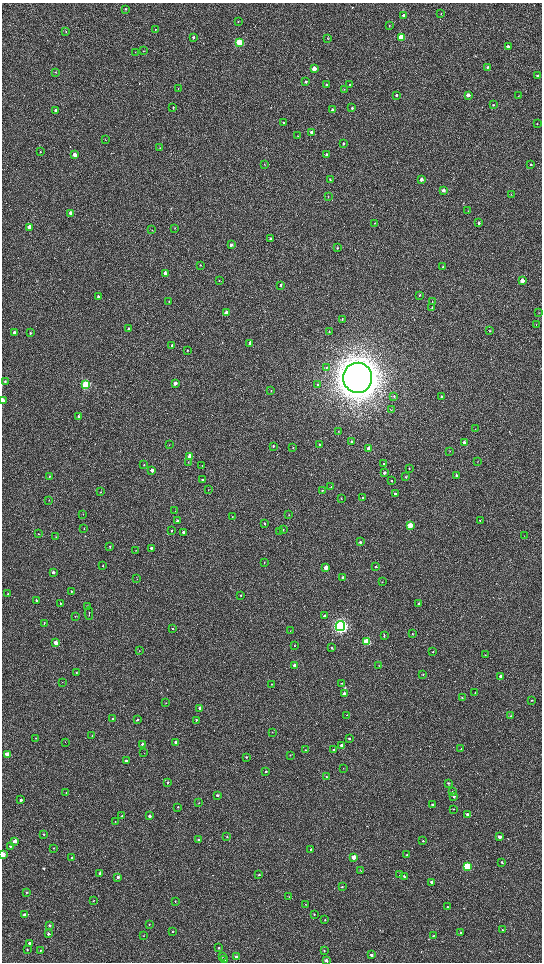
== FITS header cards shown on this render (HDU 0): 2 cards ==
NAXIS1  =                 1080 / length of data axis 1
NAXIS2  =                 1920 / length of data axis 2

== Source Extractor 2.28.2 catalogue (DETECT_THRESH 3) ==
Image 1080 x 1920 px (HDU 0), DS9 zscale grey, zoomed out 1/2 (1 PNG px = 2 x 2 image px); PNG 544 x 964 px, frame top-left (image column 1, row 1919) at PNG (2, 3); each listed source drawn as its Kron ellipse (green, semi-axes under 4 px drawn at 4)
Background 508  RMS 32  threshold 95.4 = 3 sigma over >= 5 px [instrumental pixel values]
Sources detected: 280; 1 cannot appear on this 1/2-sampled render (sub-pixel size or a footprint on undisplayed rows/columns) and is neither listed nor drawn; the other 279 listed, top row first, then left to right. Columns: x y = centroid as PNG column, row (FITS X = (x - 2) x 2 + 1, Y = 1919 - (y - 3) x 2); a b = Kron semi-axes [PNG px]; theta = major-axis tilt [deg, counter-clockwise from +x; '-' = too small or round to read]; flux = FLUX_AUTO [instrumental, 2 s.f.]
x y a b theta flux
125 9 2 2 - 4.5e+03
441 13 3 2 - 2.2e+03
404 15 2 2 - 1.8e+04
238 22 2 2 - 2.6e+03
389 26 2 2 - 1.8e+03
155 29 2 2 - 2.6e+03
66 31 3 2 - 2.9e+03
193 37 3 2 - 1.2e+04
401 37 3 3 - 3.3e+05
327 38 3 2 - 2.8e+03
239 42 3 3 - 3.9e+05
508 46 3 3 - 2.6e+04
143 51 2 2 - 2.3e+03
135 52 2 2 - 1.8e+03
487 67 3 3 - 1.1e+04
314 68 3 3 - 6.7e+04
55 72 3 2 - 2.9e+03
538 76 3 2 - 7.7e+03
306 82 3 2 - 9.3e+03
349 84 3 2 - 4.6e+03
326 85 3 2 - 7.4e+03
178 88 3 2 - 2.6e+03
344 90 2 2 - 2.1e+03
397 95 2 2 - 8.0e+03
468 95 3 3 - 2.9e+04
519 95 3 2 - 1.7e+03
493 105 3 3 - 4.2e+03
173 108 3 2 - 6.2e+03
352 108 3 2 - 9.5e+03
55 110 3 3 - 1.3e+04
332 110 3 2 - 2.5e+04
284 123 2 2 - 3.8e+03
537 124 3 2 - 2.3e+03
312 132 3 3 - 4.6e+04
298 136 2 2 - 2.0e+03
105 140 3 2 - 2.4e+03
343 144 3 2 - 8.3e+03
160 148 3 2 - 2.5e+03
40 152 3 2 - 2.9e+03
75 155 3 3 - 6.7e+04
326 155 3 2 - 1.2e+04
264 164 3 2 - 2.5e+03
531 164 2 2 - 8.2e+03
330 179 3 2 - 5.2e+03
421 179 3 2 - 2.4e+04
443 190 3 3 - 3.3e+04
511 194 3 2 - 2.7e+03
328 197 3 2 - 3.4e+03
468 211 3 2 - 3.3e+03
70 213 3 2 - 3.6e+04
375 223 3 2 - 2.4e+03
479 223 3 2 - 1.1e+04
29 227 3 3 - 1.2e+05
175 228 3 2 - 3.1e+03
152 230 3 2 - 2.1e+03
270 239 3 3 - 1.4e+04
231 245 3 3 - 2.4e+04
337 248 3 3 - 5.2e+03
200 265 2 2 - 3.1e+03
443 266 3 3 - 4.6e+03
165 273 3 2 - 3.0e+04
219 281 3 2 - 2.8e+03
522 281 3 3 - 7.0e+04
280 285 3 3 - 7.2e+03
420 295 3 3 - 6.0e+03
98 296 3 2 - 1.1e+04
169 302 3 2 - 4.2e+03
432 302 3 2 - 6.0e+03
432 308 3 2 - 4.5e+03
226 312 3 2 - 3.8e+04
539 313 3 2 - 2.8e+03
342 319 3 3 - 5.5e+03
536 324 3 3 - 3.2e+03
128 329 3 2 - 1.0e+04
490 331 3 2 - 3.1e+03
14 332 3 2 - 1.5e+04
329 332 3 3 - 5.1e+03
30 333 3 3 - 1.0e+04
250 343 3 3 - 5.1e+04
172 345 3 2 - 8.0e+03
187 350 2 2 - 3.8e+03
326 367 4 3 - 8.2e+03
358 378 15 14 - 2.0e+07
5 381 3 3 - 7.8e+03
175 383 3 2 - 3.3e+04
86 385 4 3 - 9.3e+05
318 385 4 3 - 9.6e+03
271 391 3 2 - 4.7e+03
394 396 3 3 - 7.2e+03
441 397 3 2 - 5.2e+03
2 400 3 2 - 5.7e+04
391 410 4 3 - 4.8e+03
78 416 3 2 - 1.1e+04
475 429 2 1 - 1.7e+03
338 431 3 2 - 3.9e+03
351 441 3 3 - 7.2e+03
464 442 3 3 - 1.6e+04
169 445 2 2 - 2.4e+03
319 445 3 2 - 9.0e+03
273 446 3 2 - 8.4e+03
293 448 3 3 - 3.9e+03
369 449 3 3 - 7.0e+04
450 451 3 2 - 2.5e+03
190 456 3 3 - 1.3e+05
188 462 4 2 - 4.5e+03
477 462 3 2 - 2.1e+03
144 464 3 3 - 4.6e+03
383 464 3 2 - 4.1e+03
202 466 2 2 - 2.8e+03
409 469 2 2 - 4.1e+03
152 470 3 2 - 4.0e+04
384 473 3 2 - 2.1e+04
457 475 3 3 - 9.9e+03
49 476 2 2 - 2.5e+03
406 477 3 3 - 5.2e+03
203 480 3 2 - 1.4e+04
391 481 2 2 - 4.4e+03
331 487 3 2 - 4.2e+03
208 490 2 1 - 1.9e+03
322 491 3 3 - 5.7e+03
100 492 3 2 - 3.1e+03
395 494 3 2 - 1.4e+04
341 498 3 2 - 3.7e+03
363 498 3 3 - 1.1e+04
49 500 3 2 - 2.9e+03
175 511 2 1 - 1.7e+03
83 514 3 2 - 1.7e+03
289 515 3 2 - 2.5e+03
232 517 2 2 - 2.7e+03
480 520 3 2 - 4.4e+03
177 521 3 3 - 1.3e+04
265 523 3 2 - 5.7e+03
410 525 3 3 - 2.1e+05
84 528 3 2 - 2.7e+03
283 530 3 2 - 3.1e+03
172 531 3 2 - 5.2e+03
183 532 3 2 - 1.2e+04
280 532 4 3 - 7.2e+03
39 534 3 2 - 3.5e+03
524 536 2 1 - 1.6e+03
56 537 3 1 - 2.4e+03
360 542 3 2 - 1.4e+04
110 547 3 2 - 5.6e+03
151 548 3 3 - 1.3e+04
136 551 3 2 - 2.9e+03
264 562 3 2 - 4.4e+03
103 566 3 2 - 3.8e+03
376 567 2 2 - 5.9e+03
326 568 3 3 - 8.6e+04
53 572 3 2 - 2.1e+04
342 577 3 2 - 1.0e+04
137 579 3 2 - 2.0e+03
382 582 2 2 - 2.4e+03
71 591 3 3 - 7.3e+03
8 594 3 3 - 5.6e+03
241 595 3 2 - 6.0e+03
36 600 3 3 - 7.5e+03
60 604 3 2 - 4.4e+03
418 604 3 2 - 8.3e+03
87 607 3 2 - 1.1e+04
89 613 6 2 88 4.9e+03
75 616 3 2 - 2.0e+03
325 616 3 3 - 1.7e+04
44 623 3 2 - 3.9e+03
340 626 5 5 - 2.4e+06
173 628 4 2 - 3.8e+03
290 631 2 1 - 1.5e+03
412 633 3 2 - 3.2e+03
384 636 4 3 - 5.6e+03
367 642 3 3 - 4.6e+05
56 643 3 3 - 1.2e+05
294 645 3 2 - 4.1e+03
332 648 3 2 - 6.4e+03
139 650 2 2 - 1.7e+03
433 652 2 2 - 2.5e+03
485 655 2 2 - 2.6e+03
295 665 3 2 - 3.4e+04
379 666 2 2 - 2.1e+03
77 672 3 3 - 4.1e+03
423 674 3 2 - 3.4e+03
501 676 3 2 - 2.7e+04
62 682 2 2 - 2.3e+03
342 683 2 2 - 2.7e+03
272 684 2 2 - 4.5e+03
344 693 3 2 - 3.7e+04
475 693 2 2 - 3.0e+03
462 698 3 2 - 4.4e+03
531 700 3 2 - 3.3e+03
166 703 3 2 - 3.2e+03
200 708 3 2 - 4.1e+04
347 715 2 2 - 2.1e+03
511 716 3 2 - 3.5e+03
113 719 3 2 - 1.5e+04
137 720 3 3 - 1.2e+04
196 720 3 2 - 7.2e+03
272 732 3 2 - 2.3e+03
92 736 3 2 - 3.5e+03
36 738 3 2 - 3.1e+03
349 739 3 2 - 1.1e+04
65 742 2 2 - 1.8e+03
176 742 3 3 - 2.6e+04
142 744 3 2 - 1.0e+04
341 745 3 2 - 2.1e+04
461 748 2 2 - 2.3e+03
305 750 3 2 - 3.1e+03
334 750 3 2 - 1.5e+04
144 753 2 1 - 1.9e+03
7 755 3 3 - 1.1e+05
290 755 3 3 - 3.2e+03
246 757 3 2 - 6.5e+03
126 761 3 3 - 1.6e+04
343 768 3 2 - 2.4e+03
266 771 3 3 - 8.7e+03
326 777 3 2 - 6.8e+03
167 782 3 2 - 9.4e+03
449 783 3 3 - 9.2e+03
452 792 3 3 - 8.4e+03
66 793 3 3 - 4.5e+03
217 795 3 2 - 1.6e+04
454 796 3 3 - 9.1e+03
21 800 2 2 - 1.3e+04
199 803 2 2 - 3.2e+03
433 805 3 2 - 1.9e+04
178 807 3 2 - 3.9e+03
453 809 3 2 - 2.8e+03
467 814 3 3 - 1.3e+04
122 816 3 3 - 7.4e+03
149 816 3 2 - 2.3e+04
115 821 2 2 - 2.4e+03
44 834 3 2 - 5.0e+03
227 837 2 2 - 5.5e+03
499 837 3 3 - 2.7e+04
198 840 3 3 - 1.2e+04
15 841 3 3 - 6.8e+04
423 841 3 2 - 5.4e+03
10 846 3 3 - 6.5e+03
53 848 2 2 - 3.9e+03
311 849 3 2 - 6.3e+03
3 855 3 2 - 1.4e+05
407 855 3 2 - 6.0e+03
353 857 3 3 - 6.2e+04
72 858 2 2 - 4.0e+03
502 862 3 2 - 7.6e+03
467 866 3 3 - 4.1e+05
361 871 3 2 - 2.5e+03
100 874 3 2 - 2.3e+04
259 875 3 3 - 5.6e+03
400 875 4 3 - 5.0e+03
118 877 3 2 - 2.2e+04
404 877 3 3 - 8.1e+03
432 883 3 3 - 2.8e+04
342 886 3 2 - 4.1e+03
26 892 2 2 - 5.8e+03
289 897 3 2 - 4.2e+03
93 901 3 2 - 2.6e+03
175 901 3 3 - 4.1e+03
306 904 3 2 - 3.1e+03
448 907 3 2 - 5.1e+03
314 914 3 3 - 5.2e+03
24 915 3 3 - 2.4e+04
325 920 3 2 - 3.6e+03
149 924 3 2 - 5.0e+03
50 925 3 3 - 1.1e+04
503 930 3 3 - 7.3e+03
173 932 3 3 - 4.1e+03
460 933 3 2 - 5.3e+03
48 934 3 3 - 1.5e+04
144 936 2 1 - 1.7e+03
433 936 3 2 - 4.7e+03
29 943 3 2 - 1.4e+04
219 948 3 3 - 7.3e+03
27 950 3 2 - 6.1e+03
324 950 3 3 - 5.0e+03
40 951 3 2 - 4.7e+03
371 955 3 3 - 1.6e+04
223 956 3 2 - 3.2e+03
237 957 3 3 - 2.9e+04
225 959 3 3 - 6.2e+03
326 960 3 3 - 1.8e+04
At the frame edge (FLAGS 8, measured only in part): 3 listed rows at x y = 2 400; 3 855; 326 960
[1 sub-pixel or undisplayed-footprint detection neither listed nor drawn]